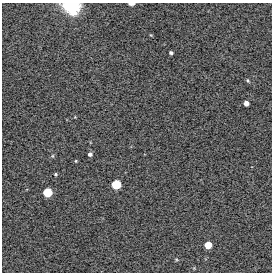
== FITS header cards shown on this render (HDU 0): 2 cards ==
NAXIS1  =                  270 / FITS: X Dimension
NAXIS2  =                  270 / FITS: Y Dimension

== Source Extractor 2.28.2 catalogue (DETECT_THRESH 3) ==
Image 270 x 270 px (HDU 0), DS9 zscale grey, 1 PNG px = 1 image px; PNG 274 x 274 px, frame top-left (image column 1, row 270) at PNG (2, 3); no overlay
Background 13800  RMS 400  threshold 1200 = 3 sigma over >= 5 px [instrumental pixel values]
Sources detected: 13; all 13 listed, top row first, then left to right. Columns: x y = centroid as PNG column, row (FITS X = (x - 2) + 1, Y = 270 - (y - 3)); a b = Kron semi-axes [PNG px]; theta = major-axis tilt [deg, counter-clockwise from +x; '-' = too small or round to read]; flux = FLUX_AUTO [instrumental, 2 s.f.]
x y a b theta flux
131 4 6 3 0 120000
71 7 19 13 -12 960000
171 53 4 3 - 48000
248 80 6 3 -71 31000
246 103 5 4 - 120000
90 154 4 4 - 72000
53 156 5 3 - 27000
76 161 5 3 - 23000
56 174 4 3 - 34000
116 185 7 7 - 500000
48 192 7 7 - 470000
208 245 6 6 - 300000
176 259 5 3 - 26000
At the frame edge (FLAGS 8, measured only in part): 2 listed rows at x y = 131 4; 71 7